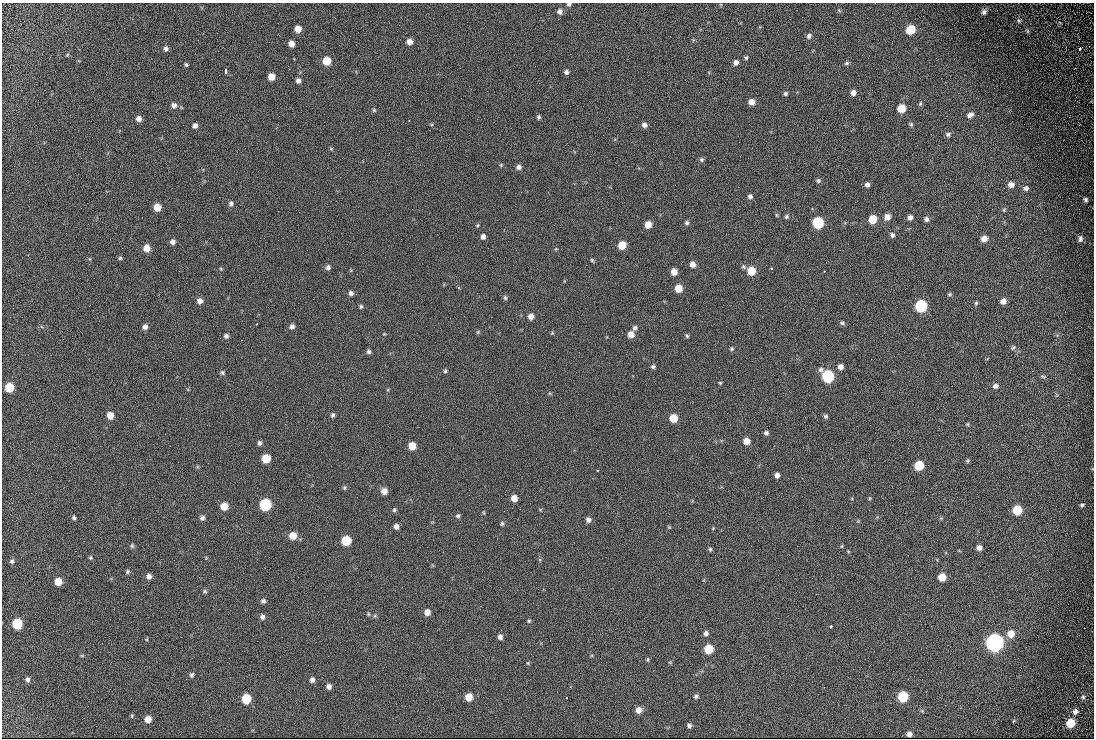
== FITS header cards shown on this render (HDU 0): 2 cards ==
NAXIS1  =                 1092
NAXIS2  =                  736

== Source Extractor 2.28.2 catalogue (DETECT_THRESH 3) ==
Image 1092 x 736 px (HDU 0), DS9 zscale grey, 1 PNG px = 1 image px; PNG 1096 x 740 px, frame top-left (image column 1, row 736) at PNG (2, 3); no overlay
Background 287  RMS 15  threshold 45.1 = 3 sigma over >= 5 px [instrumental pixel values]
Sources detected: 199; all 199 listed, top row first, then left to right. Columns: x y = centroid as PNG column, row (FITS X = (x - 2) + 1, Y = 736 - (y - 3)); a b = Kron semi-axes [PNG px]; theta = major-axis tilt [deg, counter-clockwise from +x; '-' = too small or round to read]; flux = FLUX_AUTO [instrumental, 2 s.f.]
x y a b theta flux
569 4 5 4 - 2100
839 10 6 4 -56 1200
560 11 7 6 - 3900
984 12 6 5 - 3100
1019 20 6 6 - 1500
298 29 5 5 - 10000
910 30 7 6 - 30000
1027 31 6 4 -61 1100
809 36 7 6 - 3400
409 41 6 5 - 7400
291 44 5 5 - 7700
166 49 5 5 - 2900
1080 49 3 3 - 4300
67 55 6 3 19 930
746 58 5 5 - 1700
327 61 6 6 - 24000
736 62 6 5 - 4400
847 63 7 5 17 1800
186 65 5 3 - 1500
226 72 4 3 - 4900
566 72 5 5 - 2900
271 77 6 5 - 13000
298 81 6 5 - 3800
853 93 6 6 - 5000
785 94 5 5 - 2000
751 102 5 5 - 8000
920 104 7 4 82 1600
174 105 6 6 - 4000
901 108 6 6 - 19000
374 110 5 5 - 1400
970 115 7 6 - 4700
538 117 4 4 - 1900
139 118 5 5 - 5700
409 121 2 2 - 580
911 124 6 5 - 1600
195 125 5 4 - 3800
644 125 6 6 - 4400
1079 125 2 2 - 520
948 134 7 6 - 2400
331 149 6 4 0 1000
701 160 6 5 - 1900
501 165 5 4 - 1100
519 167 5 5 - 3700
818 181 6 5 - 2100
867 184 5 5 - 3900
1011 185 7 6 - 5700
1026 188 7 6 - 3100
521 192 2 2 - 5500
750 196 6 6 - 2900
1085 200 4 4 - 2100
231 204 7 6 - 2900
157 207 6 6 - 13000
1004 210 5 4 - 1400
776 215 6 4 -89 1100
786 216 7 5 47 2000
887 217 6 6 - 7900
910 217 6 5 - 4100
872 219 6 6 - 23000
926 219 6 6 - 2900
687 223 5 5 - 2200
818 223 6 6 - 87000
648 225 6 5 - 12000
892 235 6 5 - 2400
483 236 5 5 - 3900
984 239 6 6 - 7500
1080 239 7 5 84 3300
173 242 5 5 - 3900
622 245 6 6 - 20000
147 248 6 6 - 11000
120 258 5 5 - 1500
90 259 5 3 - 1000
592 260 5 4 - 1500
692 264 6 5 - 6700
743 266 6 6 - 2100
328 267 6 5 - 2900
771 268 3 3 - 1900
221 269 5 3 - 1000
751 271 6 6 - 24000
824 271 3 2 - 760
674 272 5 5 - 9000
678 288 6 6 - 16000
351 293 5 5 - 3100
950 294 6 4 1 1500
505 298 6 5 - 1900
200 301 6 6 - 5200
1003 301 6 5 - 6100
976 303 5 5 - 1400
361 306 5 4 - 1700
921 306 7 6 - 120000
531 317 6 6 - 6000
842 323 6 5 - 2000
257 324 3 2 - 950
292 326 6 5 - 3500
145 327 6 5 - 3800
635 328 6 5 - 3000
478 332 6 4 45 1300
552 333 5 4 - 1200
384 334 4 3 - 900
631 334 6 6 - 8200
226 336 5 5 - 2500
687 336 5 4 - 1500
242 340 2 2 - 800
1013 348 8 5 36 1900
731 349 5 5 - 1500
369 352 5 5 - 2500
653 367 6 5 - 2100
840 367 5 5 - 5100
445 371 5 5 - 1800
222 372 6 5 - 1900
828 376 7 6 - 130000
1043 376 7 4 -20 1500
1079 379 2 2 - 640
720 383 4 4 - 1100
995 386 7 6 - 3700
9 387 6 6 - 31000
550 393 6 4 -30 1300
110 415 6 6 - 11000
333 415 6 5 - 2100
826 416 5 5 - 2100
673 418 6 6 - 22000
967 424 5 5 - 1100
766 433 4 4 - 2600
746 441 6 5 - 11000
260 443 5 5 - 2700
412 446 6 6 - 16000
908 448 2 2 - 1700
266 459 6 6 - 27000
968 461 6 5 - 1400
919 466 6 6 - 34000
597 470 3 2 - 1200
777 475 5 5 - 4200
344 488 6 5 - 1600
384 491 6 6 - 7400
514 498 5 5 - 8900
869 498 5 3 - 1100
265 505 7 6 - 100000
1082 505 4 3 - 1700
224 506 6 6 - 15000
394 510 6 5 - 1700
1017 510 6 6 - 34000
484 513 5 3 - 950
458 516 5 5 - 1800
74 518 5 4 - 2000
202 518 6 6 - 3200
588 520 6 5 - 4000
502 524 5 5 - 1700
396 526 5 4 - 3700
669 527 6 3 -45 960
713 528 5 3 - 900
293 536 7 7 - 13000
346 541 6 6 - 42000
132 546 6 5 - 1700
842 546 5 3 - 970
979 548 5 5 - 4800
710 549 6 5 - 1600
848 551 5 3 - 860
90 558 6 5 - 1500
12 561 5 5 - 2300
127 572 6 5 - 1800
149 576 6 6 - 4500
942 577 6 6 - 16000
58 582 6 5 - 17000
205 591 6 5 - 1600
263 601 6 6 - 2600
427 612 5 5 - 7400
368 614 5 4 - 1200
262 617 6 5 - 3100
529 621 5 4 - 1200
17 624 6 6 - 49000
830 627 4 3 - 2100
706 633 6 6 - 3100
1011 634 8 8 - 12000
500 637 5 5 - 4000
147 639 5 3 - 1000
995 643 7 7 - 730000
709 649 6 6 - 34000
82 656 6 4 -1 1100
648 660 7 3 -90 1200
670 662 6 3 17 910
528 663 6 4 -89 1100
192 675 6 5 - 2100
27 680 6 5 - 2800
312 680 6 5 - 3700
329 686 5 5 - 4100
696 696 6 5 - 2100
469 697 6 5 - 15000
903 697 6 6 - 58000
1083 697 6 6 - 2000
566 698 2 2 - 710
246 699 6 6 - 37000
638 710 6 6 - 7300
922 711 6 4 -18 1200
1075 711 7 7 - 3300
132 716 5 4 - 1200
148 719 6 6 - 11000
1013 721 5 3 - 930
1070 723 6 6 - 24000
689 725 5 4 - 2600
909 734 5 5 - 3300
At the frame edge (FLAGS 8, measured only in part): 1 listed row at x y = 569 4